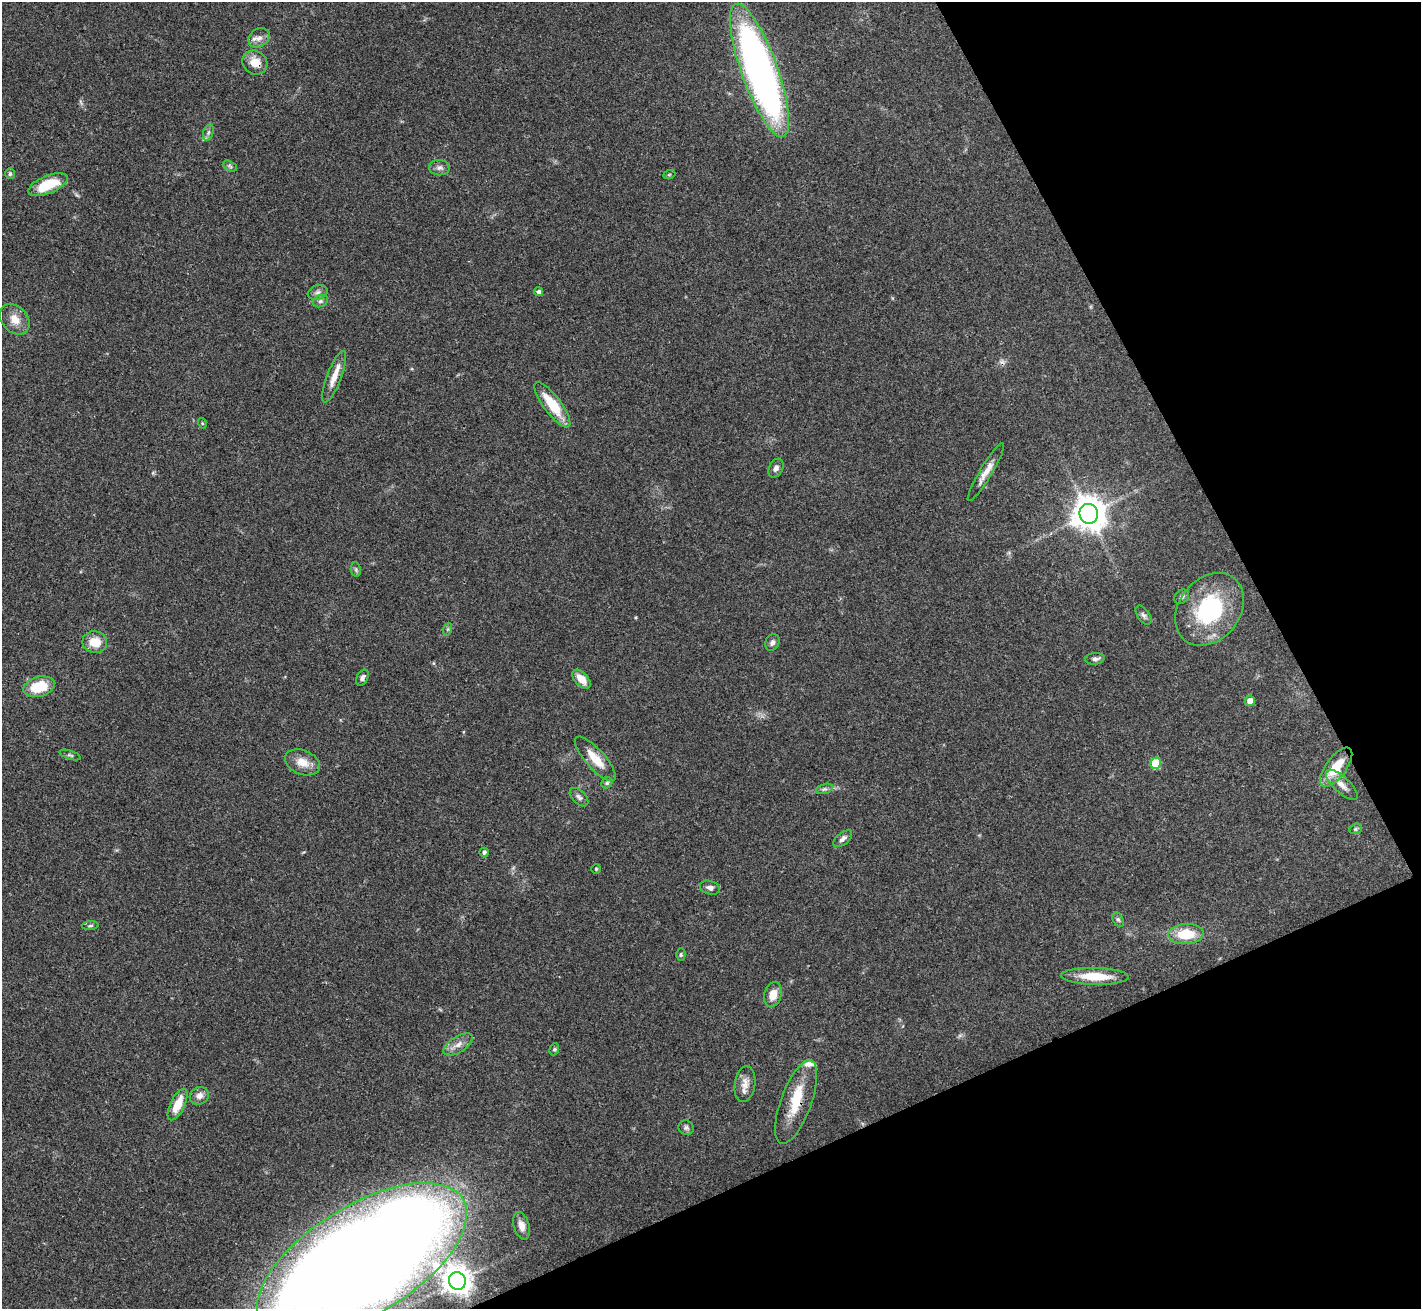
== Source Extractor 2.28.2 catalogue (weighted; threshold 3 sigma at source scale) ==
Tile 12 of 4 x 4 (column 4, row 3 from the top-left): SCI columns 4259-5677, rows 1462-2768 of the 5679 x 5670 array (HDU 1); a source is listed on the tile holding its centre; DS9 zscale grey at full resolution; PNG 1423 x 1311 px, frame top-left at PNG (2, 2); each listed source drawn as its Kron ellipse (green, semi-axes under 4 px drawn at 4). Shown black and unused: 23% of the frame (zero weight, under 3 of 4 exposures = <1% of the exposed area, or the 3 px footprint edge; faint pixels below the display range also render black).
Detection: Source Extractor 2.28.2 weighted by HDU 2 'WHT'; one run over the whole footprint, this tile lists its part. Background 0.0648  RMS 0.0052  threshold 0.0234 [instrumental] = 3 sigma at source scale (4.5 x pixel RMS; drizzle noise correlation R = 1.50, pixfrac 1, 0.05/0.05 arcsec/px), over >= 5 px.
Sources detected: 66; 1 too faint to see at this stretch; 1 inside a brighter object's white glare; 1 cosmic-ray / hot-pixel residue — neither listed nor drawn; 2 inside a brighter listed object's ellipse — not listed separately; the other 61 listed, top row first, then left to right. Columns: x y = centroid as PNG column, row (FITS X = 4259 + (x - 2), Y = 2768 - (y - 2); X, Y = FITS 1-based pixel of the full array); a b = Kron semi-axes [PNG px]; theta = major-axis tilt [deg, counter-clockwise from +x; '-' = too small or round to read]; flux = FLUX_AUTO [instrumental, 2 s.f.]
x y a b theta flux
259 38 11 9 36 3.2
255 62 13 11 -35 7
759 70 70 18 -70 290
208 132 8 5 71 1.3
230 166 7 4 -27 0.98
439 168 10 7 -3 2.2
10 174 5 5 - 0.99
669 175 6 4 19 0.7
48 185 21 9 23 16
318 292 10 7 19 2.1
539 292 4 4 - 1.5
320 301 8 6 21 1.4
15 319 17 12 -48 6.5
334 377 27 7 69 6.8
552 405 27 8 -53 17
202 423 5 3 - 0.51
776 468 10 7 63 2.1
986 472 33 6 59 5.5
1089 514 10 9 - 1000
356 570 7 5 -79 1
1182 597 8 6 44 1.5
1210 609 40 30 51 51
1143 615 11 6 -55 1.7
448 629 7 4 71 0.83
95 642 12 10 -10 8.9
772 643 9 7 55 1.7
1095 659 9 6 7 1.9
362 678 8 5 60 1.6
581 679 11 6 -47 6.8
39 687 16 10 16 17
1250 701 5 5 - 4.6
70 755 11 3 -18 1
595 759 28 9 -48 9.7
302 762 18 12 -21 7
1155 763 5 5 - 21
1336 767 23 10 53 14
607 783 6 5 - 0.92
1342 785 20 8 -43 4.6
824 789 9 4 17 1.2
579 797 11 6 -45 1.8
1356 829 6 5 - 0.93
843 839 11 6 38 2
484 852 4 4 - 1.6
596 869 4 4 - 0.59
710 888 10 6 -16 1.9
1118 919 7 5 -62 1.1
90 926 8 3 5 0.75
1186 934 18 10 2 17
681 955 6 4 89 0.8
1095 976 34 8 -2 14
773 995 13 8 74 6.4
458 1044 16 8 33 4
554 1049 6 4 68 0.85
745 1084 18 10 81 4.9
199 1096 10 8 28 3.4
796 1102 44 15 70 17
178 1104 17 7 64 9.8
686 1128 8 7 - 1.4
522 1226 14 7 -74 3.9
362 1261 118 55 32 1700
457 1281 9 8 - 660
Overlapping masked pixels (flux is a lower limit): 3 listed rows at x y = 255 62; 796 1102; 362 1261
Isophote crosses this tile's border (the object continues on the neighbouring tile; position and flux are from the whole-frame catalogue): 1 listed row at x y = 362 1261